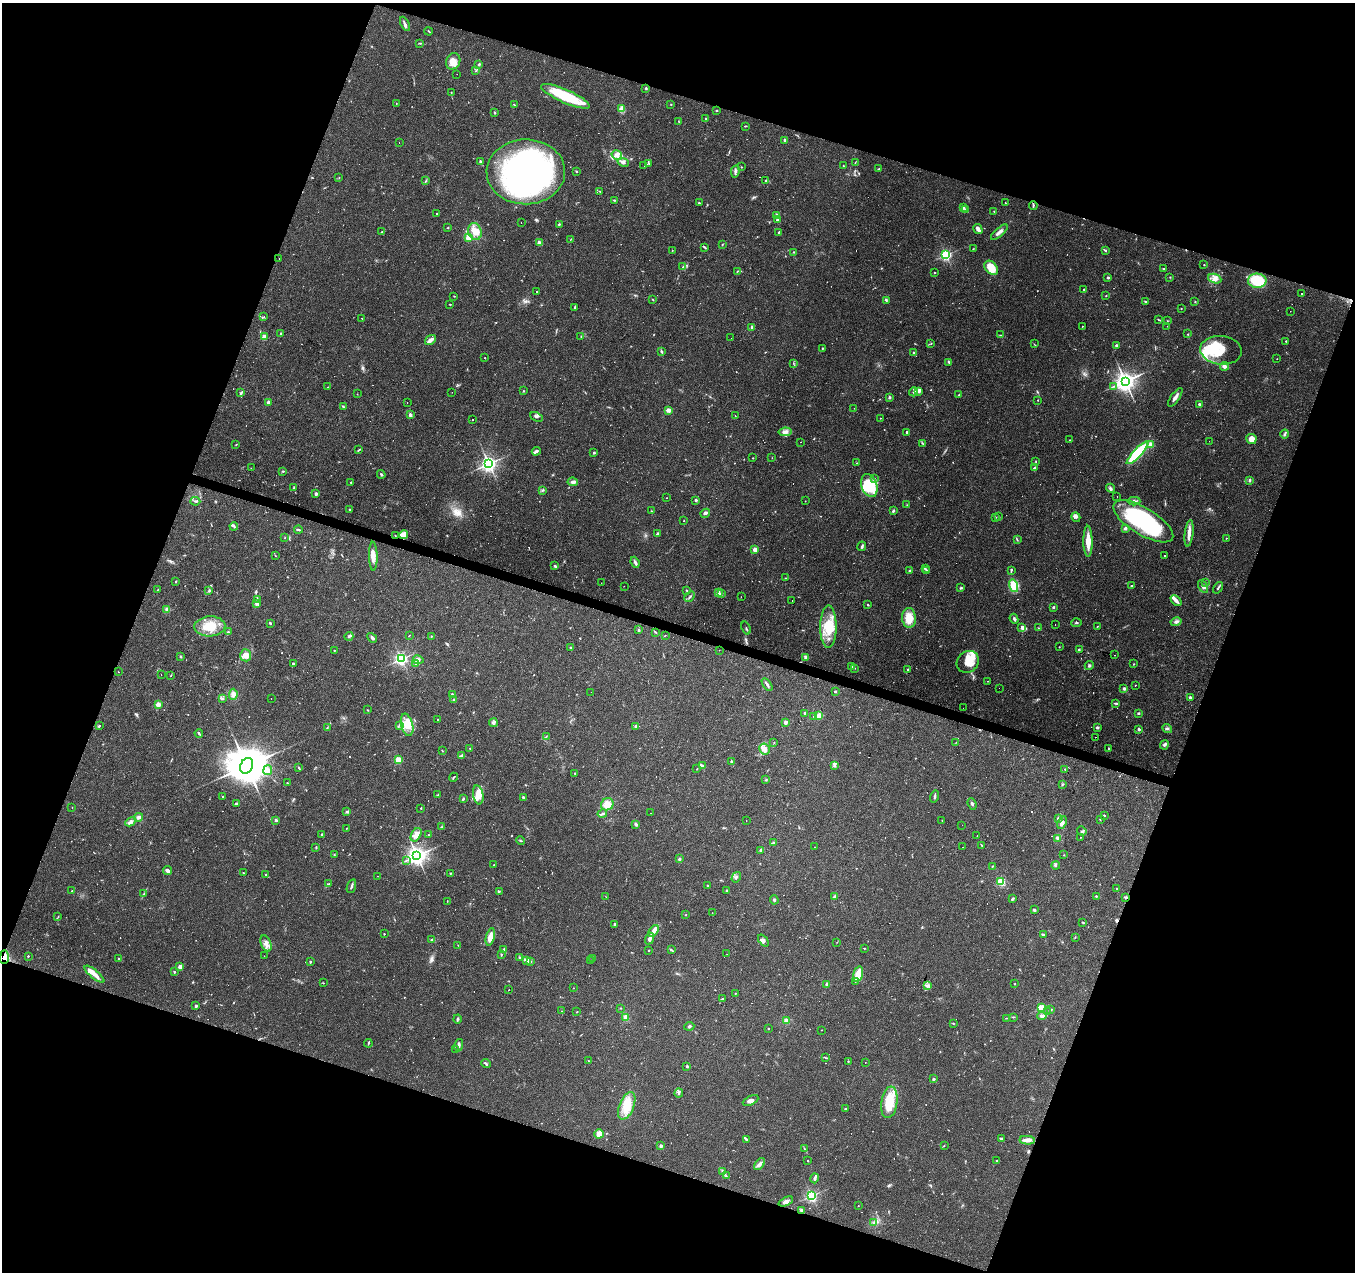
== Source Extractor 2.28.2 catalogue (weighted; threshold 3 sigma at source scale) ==
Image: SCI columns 1-5410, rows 212-5291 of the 5415 x 5566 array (HDU 1 of 3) = the unmasked area's bounding box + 8 px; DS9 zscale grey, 4 x 4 block average (1 PNG px = mean of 4 x 4 image px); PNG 1357 x 1274 px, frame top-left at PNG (2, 3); each listed source drawn as its Kron ellipse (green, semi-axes under 4 px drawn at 4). Shown black and unused: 39% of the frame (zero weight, under 2 of 3 exposures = <1% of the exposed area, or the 3 px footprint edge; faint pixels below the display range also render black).
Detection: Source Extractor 2.28.2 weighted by HDU 2 'WHT'. Background 0.0886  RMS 0.0067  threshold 0.0302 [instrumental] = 3 sigma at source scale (4.5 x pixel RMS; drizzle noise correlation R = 1.50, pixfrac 1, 0.0396/0.0396 arcsec/px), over >= 5 px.
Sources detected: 923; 13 too faint to see at this stretch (4 x 4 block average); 7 inside a brighter object's white glare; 135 cosmic-ray / hot-pixel residue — neither listed nor drawn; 15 coinciding with a brighter row at this scale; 63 inside a brighter listed object's ellipse — not listed separately; of the other 690, all 500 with FLUX_AUTO >= 1.51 (the completeness limit of this list) listed and drawn (190 fainter detections not listed), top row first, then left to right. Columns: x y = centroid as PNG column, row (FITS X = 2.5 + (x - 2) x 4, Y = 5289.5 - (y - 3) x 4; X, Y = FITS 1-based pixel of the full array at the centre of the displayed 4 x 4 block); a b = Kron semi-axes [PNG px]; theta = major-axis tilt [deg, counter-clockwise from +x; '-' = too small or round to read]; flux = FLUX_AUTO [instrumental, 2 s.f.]
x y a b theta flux
405 24 8 3 -64 11
429 31 4 2 - 3.4
420 43 4 2 - 2.9
453 61 8 7 - 35
479 64 3 2 - 5.7
475 71 2 2 - 1.8
457 74 2 2 - 28
646 88 3 2 - 3.7
451 92 3 2 - 2.5
565 96 26 6 -24 190
396 103 2 2 - 3.3
671 104 2 2 - 4.4
514 105 3 2 - 3.6
622 109 4 3 - 31
716 110 2 2 - 2.8
495 113 3 2 - 3.3
706 119 2 2 - 20
678 121 2 2 - 1.7
745 126 3 2 - 3.6
785 140 2 2 - 23
399 143 2 2 - 2.6
617 155 6 4 -33 19
480 161 2 2 - 11
623 162 6 3 -23 15
649 163 3 2 - 4.4
855 163 4 2 - 2.6
644 166 2 2 - 2.6
843 166 2 2 - 2.7
741 167 2 2 - 2.9
878 169 2 2 - 3.3
735 171 6 3 79 10
526 172 39 32 1 1400
577 172 2 2 - 3
339 177 2 2 - 1.6
426 181 2 2 - 2.6
766 181 3 2 - 6.7
600 191 2 2 - 3.4
614 200 3 2 - 3.8
699 203 2 2 - 12
1005 203 2 2 - 3.3
1033 205 4 2 - 4.7
963 207 3 2 - 4.4
966 210 2 2 - 3.6
994 211 2 2 - 1.9
436 214 2 2 - 4.1
776 215 2 2 - 33
777 219 2 2 - 8.8
521 222 2 2 - 7.7
559 224 3 2 - 4.5
448 228 2 2 - 2.7
978 229 5 2 - 25
382 232 2 2 - 1.9
475 232 9 6 -73 46
779 232 3 2 - 3.2
999 232 10 3 42 20
469 237 2 2 - 150
571 239 3 2 - 1.6
539 243 2 2 - 58
722 244 2 2 - 2.1
705 248 3 2 - 3.3
973 249 2 2 - 1.9
672 250 2 2 - 1.7
1106 251 2 2 - 3.4
793 252 2 2 - 2.5
946 255 2 2 - 680
279 259 2 2 - 38
1204 265 2 2 - 2.7
683 267 2 2 - 2.8
991 268 8 5 -47 73
1164 269 2 2 - 1.6
737 271 2 2 - 2.7
934 273 2 2 - 3
1170 277 2 2 - 1.9
1108 278 2 2 - 18
1215 279 7 4 -21 22
1257 281 9 7 -2 140
1084 289 2 2 - 6.2
537 292 2 2 - 110
1302 294 2 2 - 21
1106 295 2 2 - 1.6
454 296 3 2 - 2
652 299 2 2 - 1.6
886 300 4 2 - 4.4
1145 302 3 2 - 5.3
1195 302 2 2 - 1.9
450 304 2 2 - 2.2
575 307 3 2 - 3.6
1181 308 2 2 - 2.4
1290 311 2 2 - 3.6
264 317 2 2 - 2.1
362 318 2 2 - 1.7
1158 319 3 2 - 2.6
1167 321 2 2 - 1.8
1082 326 2 2 - 2.1
1167 326 2 2 - 3.6
752 327 3 2 - 4.6
281 333 2 2 - 6.4
1188 334 2 2 - 3
1001 335 2 2 - 2.3
581 336 3 2 - 2.3
264 337 2 2 - 94
731 338 2 2 - 1.7
430 340 6 3 37 22
1286 341 2 2 - 4.6
931 343 2 2 - 2.2
1034 344 2 2 - 2.1
1117 346 2 2 - 10
822 348 2 2 - 3.3
1221 350 21 14 -6 110
661 351 3 2 - 5.3
913 353 3 2 - 4.5
485 358 2 2 - 2.1
1277 359 2 2 - 1.8
949 362 4 2 - 4.1
793 363 2 2 - 2.4
1225 366 4 3 - 15
1125 381 3 3 - 3100
1114 386 2 2 - 2.6
328 387 2 2 - 2
523 391 3 2 - 1.9
452 392 2 2 - 3.9
914 392 4 3 - 8.7
919 392 4 2 - 5.3
241 393 4 2 - 5.9
357 394 2 2 - 1.5
959 395 3 2 - 3.4
889 397 2 2 - 25
1175 397 11 2 55 19
1038 400 2 2 - 2
268 402 2 2 - 35
407 403 2 2 - 4.6
1199 404 2 2 - 18
343 407 4 2 - 5.9
854 408 2 2 - 2.8
668 410 2 2 - 74
410 415 2 2 - 38
735 416 3 2 - 2.5
537 417 7 3 -24 9.5
880 418 2 2 - 2
472 420 2 2 - 4.2
785 432 6 4 7 17
907 432 2 2 - 12
1285 434 4 2 - 6.8
1251 439 5 5 - 41
1069 440 2 2 - 2.8
1209 441 2 2 - 2.5
801 442 2 2 - 4.6
923 443 2 2 - 1.8
1151 444 2 2 - 46
236 445 2 2 - 2.8
359 450 4 2 - 4.1
536 451 4 3 - 8.4
594 453 3 2 - 4.2
1138 453 15 4 47 270
753 458 2 2 - 3.5
772 458 2 2 - 1.9
1036 461 3 2 - 2.3
857 463 3 2 - 2.9
489 464 3 3 - 1400
251 468 2 2 - 7.9
1034 468 4 2 - 5
283 471 3 2 - 3.6
381 474 4 2 - 5
874 479 3 2 - 5.8
1250 480 3 2 - 7.5
351 482 2 2 - 80
573 482 5 3 - 12
869 485 12 7 -71 170
294 488 3 2 - 3.6
1111 488 4 3 - 6.7
542 490 3 2 - 3.8
316 494 3 2 - 9.4
1117 497 2 2 - 7.6
666 498 2 2 - 1.6
696 500 2 2 - 19
195 501 5 2 - 6
805 501 2 2 - 1.8
1134 501 6 3 -2 10
907 505 3 2 - 2.3
350 510 2 2 - 4.2
651 511 2 2 - 1.9
893 511 4 2 - 4.9
705 513 5 3 - 12
995 517 2 2 - 1.9
999 517 2 2 - 2
1076 517 5 2 - 8.1
684 521 2 2 - 21
1143 521 34 13 -31 530
234 526 4 2 - 6.8
1125 528 4 3 - 8.5
298 530 4 2 - 5.3
1189 533 13 3 83 26
657 534 4 2 - 7.6
403 535 5 3 - 37
395 536 2 2 - 2.2
285 537 3 2 - 1.5
1226 538 2 2 - 2.3
1017 540 3 2 - 2.8
1088 541 15 4 -89 56
862 546 5 2 - 7.9
755 550 2 2 - 88
1164 555 2 2 - 16
275 556 2 2 - 1.7
373 556 14 4 -88 34
635 562 6 3 -68 10
555 566 3 2 - 5.4
925 568 4 2 - 4.3
910 570 2 2 - 5
1011 570 4 2 - 5.4
926 571 3 2 - 4.5
785 578 2 2 - 1.8
176 581 3 2 - 2.5
1205 582 2 2 - 1.7
601 583 2 2 - 4.3
624 586 2 2 - 2.4
1014 586 6 4 -74 95
1131 586 2 2 - 2.8
1203 586 7 2 -62 8.8
961 588 3 2 - 5.4
1218 588 6 2 55 6.7
157 590 2 2 - 1.8
687 590 2 2 - 2.9
208 591 3 3 - 6
718 593 2 2 - 71
721 594 2 2 - 12
690 597 6 2 46 6.6
741 597 2 2 - 20
258 599 3 2 - 4.1
792 601 2 2 - 1.8
1176 601 6 3 -43 15
257 603 2 2 - 62
868 605 3 2 - 3
1053 607 2 2 - 15
167 610 3 2 - 5.9
909 618 10 7 -85 60
1014 619 5 2 - 7.4
1176 622 5 3 - 11
270 623 3 2 - 5.5
1076 623 5 2 - 4.6
1055 625 2 2 - 3.5
210 626 15 10 3 99
1098 626 2 2 - 1.8
828 627 21 8 90 100
1022 627 4 3 - 15
746 628 7 2 -70 5.4
1038 628 3 2 - 2.5
639 630 3 2 - 4.1
228 632 2 2 - 2
656 633 4 2 - 3.7
409 635 2 2 - 1.8
665 635 2 2 - 1.9
349 636 4 2 - 6.5
431 636 2 2 - 2.8
372 638 5 2 - 10
571 647 3 2 - 4
1059 647 2 2 - 1.8
334 650 2 2 - 1.9
719 650 2 2 - 4
1079 650 2 2 - 3.1
246 655 6 5 - 25
1115 655 2 2 - 2.6
180 657 3 2 - 4
806 657 3 3 - 13
401 659 2 2 - 950
418 660 5 4 - 14
968 662 12 10 45 79
416 663 2 2 - 4
293 664 3 2 - 6.6
1134 664 2 2 - 2.3
852 666 3 2 - 5.9
1089 666 4 3 - 5.9
854 668 3 2 - 2.3
908 669 2 2 - 6.7
118 672 2 2 - 1.6
161 675 2 2 - 4.7
171 675 2 2 - 1.8
988 681 2 2 - 2.1
767 684 7 2 -56 8.6
1135 685 2 2 - 3.4
999 688 2 2 - 2.3
1124 688 3 2 - 6.8
835 691 2 2 - 16
591 692 2 2 - 3
233 694 5 4 - 20
452 694 2 2 - 6.7
1190 698 3 2 - 9.7
223 699 3 2 - 3.2
271 699 2 2 - 1.5
454 700 2 2 - 27
1116 703 3 2 - 3.8
158 705 2 2 - 92
963 708 2 2 - 1.8
367 710 2 2 - 1.6
804 713 2 2 - 18
1138 713 3 2 - 5.1
814 716 2 2 - 2.9
819 716 4 3 - 19
437 719 2 2 - 3.1
786 722 3 3 - 10
493 723 4 3 - 8.7
399 725 3 2 - 3.9
407 725 11 6 -76 50
100 726 2 2 - 1.9
636 726 4 3 - 7.3
1097 727 3 2 - 7.5
327 728 2 2 - 2.8
1167 728 5 2 - 6.4
1139 729 2 2 - 22
199 733 4 2 - 6.9
546 737 2 2 - 1.6
1095 737 2 2 - 4.2
774 742 2 2 - 1.9
956 742 2 2 - 1.6
1164 745 5 3 - 7.2
470 748 3 2 - 1.9
1108 748 2 2 - 3.3
764 749 5 5 - 21
442 751 3 2 - 2.2
462 756 4 3 - 6.2
398 760 2 2 - 210
731 761 3 2 - 3.8
834 765 4 2 - 7.8
247 766 8 6 63 21000
702 766 4 2 - 7.8
298 767 4 2 - 3.8
697 769 2 2 - 2
1065 769 2 2 - 2.1
268 770 5 4 - 14
575 773 2 2 - 5.7
454 777 5 2 - 3.6
766 780 2 2 - 2.7
287 783 2 2 - 2.3
1062 784 2 2 - 1.7
438 795 4 2 - 4.2
478 795 10 5 -79 43
223 797 2 2 - 5.2
934 797 6 2 73 5.7
463 798 3 2 - 3.8
523 798 4 2 - 6.1
237 804 3 2 - 7.9
607 804 6 6 - 42
972 804 6 2 -68 7.1
72 807 2 2 - 1.6
421 808 2 2 - 2.3
347 811 3 2 - 4.3
650 813 2 2 - 3.2
602 814 5 3 - 7.9
1105 815 2 2 - 2.1
138 817 5 3 - 12
1058 818 4 3 - 7.2
1100 819 2 2 - 6.9
276 820 3 3 - 7.5
746 820 2 2 - 6.5
942 821 2 2 - 1.6
130 822 5 3 - 12
1062 823 6 4 65 21
636 824 3 3 - 7.2
962 825 2 2 - 1.5
441 827 2 2 - 2.7
346 828 2 2 - 1.8
1082 831 5 2 - 5.9
322 834 2 2 - 8.3
428 834 2 2 - 2.2
416 835 7 4 59 25
977 835 2 2 - 1.7
1081 837 2 2 - 1.6
1058 838 4 2 - 6.3
520 840 4 2 - 3.1
773 843 3 2 - 4.6
982 845 3 2 - 2.6
316 847 4 2 - 3.2
814 847 2 2 - 9.9
963 847 2 2 - 2.9
761 850 2 2 - 27
334 855 2 2 - 2.6
1064 855 2 2 - 2
417 856 3 3 - 2300
679 859 2 2 - 25
406 860 2 2 - 2
494 865 2 2 - 2.6
1056 865 4 2 - 4.9
992 866 2 2 - 3.1
168 870 4 2 - 15
243 872 2 2 - 2.4
450 873 2 2 - 2.6
266 875 3 2 - 4.5
377 876 2 2 - 3
736 877 5 2 - 6.1
1001 882 2 2 - 270
328 884 3 2 - 4.7
351 886 7 2 72 8.1
708 886 2 2 - 4.5
1116 888 2 2 - 2.1
726 890 2 2 - 4.1
72 891 2 2 - 2
499 891 3 2 - 3.4
144 893 3 2 - 2.8
835 896 4 3 - 6
1096 896 2 2 - 4.6
606 897 2 2 - 110
1126 897 3 2 - 5.5
1013 899 3 2 - 7.3
774 900 5 2 - 5.5
447 901 2 2 - 1.7
1034 910 3 2 - 6.8
712 913 2 2 - 1.7
686 915 2 2 - 1.8
58 916 4 2 - 2.7
1083 922 3 2 - 4.7
615 925 4 2 - 4
654 931 7 3 55 23
384 934 2 2 - 4.6
1043 934 3 2 - 5.7
490 937 9 4 76 45
1075 937 2 2 - 1.6
432 939 3 2 - 5.2
649 939 6 3 69 17
763 940 7 3 -52 10
837 942 2 2 - 5.6
266 944 8 5 -67 23
458 945 2 2 - 1.6
864 948 2 2 - 3
504 949 3 2 - 3.3
671 950 4 2 - 5.6
648 951 2 2 - 1.9
502 954 2 2 - 2.1
727 954 2 2 - 3.5
28 956 2 2 - 7.4
264 956 2 2 - 1.7
4 957 7 4 89 19
520 957 3 2 - 3.8
593 958 2 2 - 2.3
119 959 2 2 - 3.3
591 960 2 2 - 1.5
526 961 3 2 - 4.6
530 961 3 2 - 3.7
310 962 2 2 - 12
180 967 2 2 - 75
174 972 2 2 - 3.5
94 974 12 3 -39 37
858 974 8 4 75 63
855 982 2 2 - 1.9
323 983 2 2 - 1.9
827 984 2 2 - 53
1015 984 2 2 - 4.3
927 986 4 2 - 6.7
573 988 2 2 - 1.7
509 990 2 2 - 39
735 993 2 2 - 1.9
723 999 2 2 - 1.7
196 1006 2 2 - 23
621 1008 2 2 - 2.7
1041 1008 2 2 - 240
1051 1010 2 2 - 2.7
562 1011 2 2 - 2.1
577 1012 2 2 - 2.6
1047 1012 2 2 - 2
1042 1016 4 3 - 17
626 1017 4 3 - 19
1013 1017 3 2 - 3
1006 1018 4 2 - 2.2
457 1019 4 2 - 6.1
786 1021 3 3 - 18
953 1023 2 2 - 2.7
689 1026 5 2 - 5.5
768 1028 2 2 - 2.9
822 1030 2 2 - 1.8
368 1043 4 2 - 2.8
459 1045 6 2 76 9.5
456 1050 3 2 - 2
826 1058 2 2 - 1.9
588 1061 2 2 - 2.2
848 1061 2 2 - 4.3
865 1062 2 2 - 9
486 1064 5 2 - 6.1
687 1066 2 2 - 15
933 1079 2 2 - 19
679 1093 4 2 - 7
751 1100 8 3 26 13
889 1102 16 8 81 110
627 1106 14 7 68 74
845 1109 2 2 - 6.8
599 1134 4 4 - 30
1001 1138 4 2 - 6.4
746 1139 3 2 - 10
1027 1140 8 4 -3 25
661 1146 2 2 - 29
944 1146 2 2 - 2.1
804 1149 3 2 - 3.4
808 1161 2 2 - 6.1
996 1161 2 2 - 5.5
760 1164 7 3 50 17
723 1172 3 2 - 4.3
726 1176 2 2 - 2.3
815 1178 5 2 - 9.3
811 1196 2 2 - 740
786 1201 8 3 25 14
858 1206 2 2 - 2.1
802 1210 3 2 - 4.3
874 1223 2 2 - 2
Overlapping masked pixels (flux is a lower limit): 3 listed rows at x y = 395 536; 1126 897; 4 957
Diffuse or blended objects may show on this block-average render without a row.